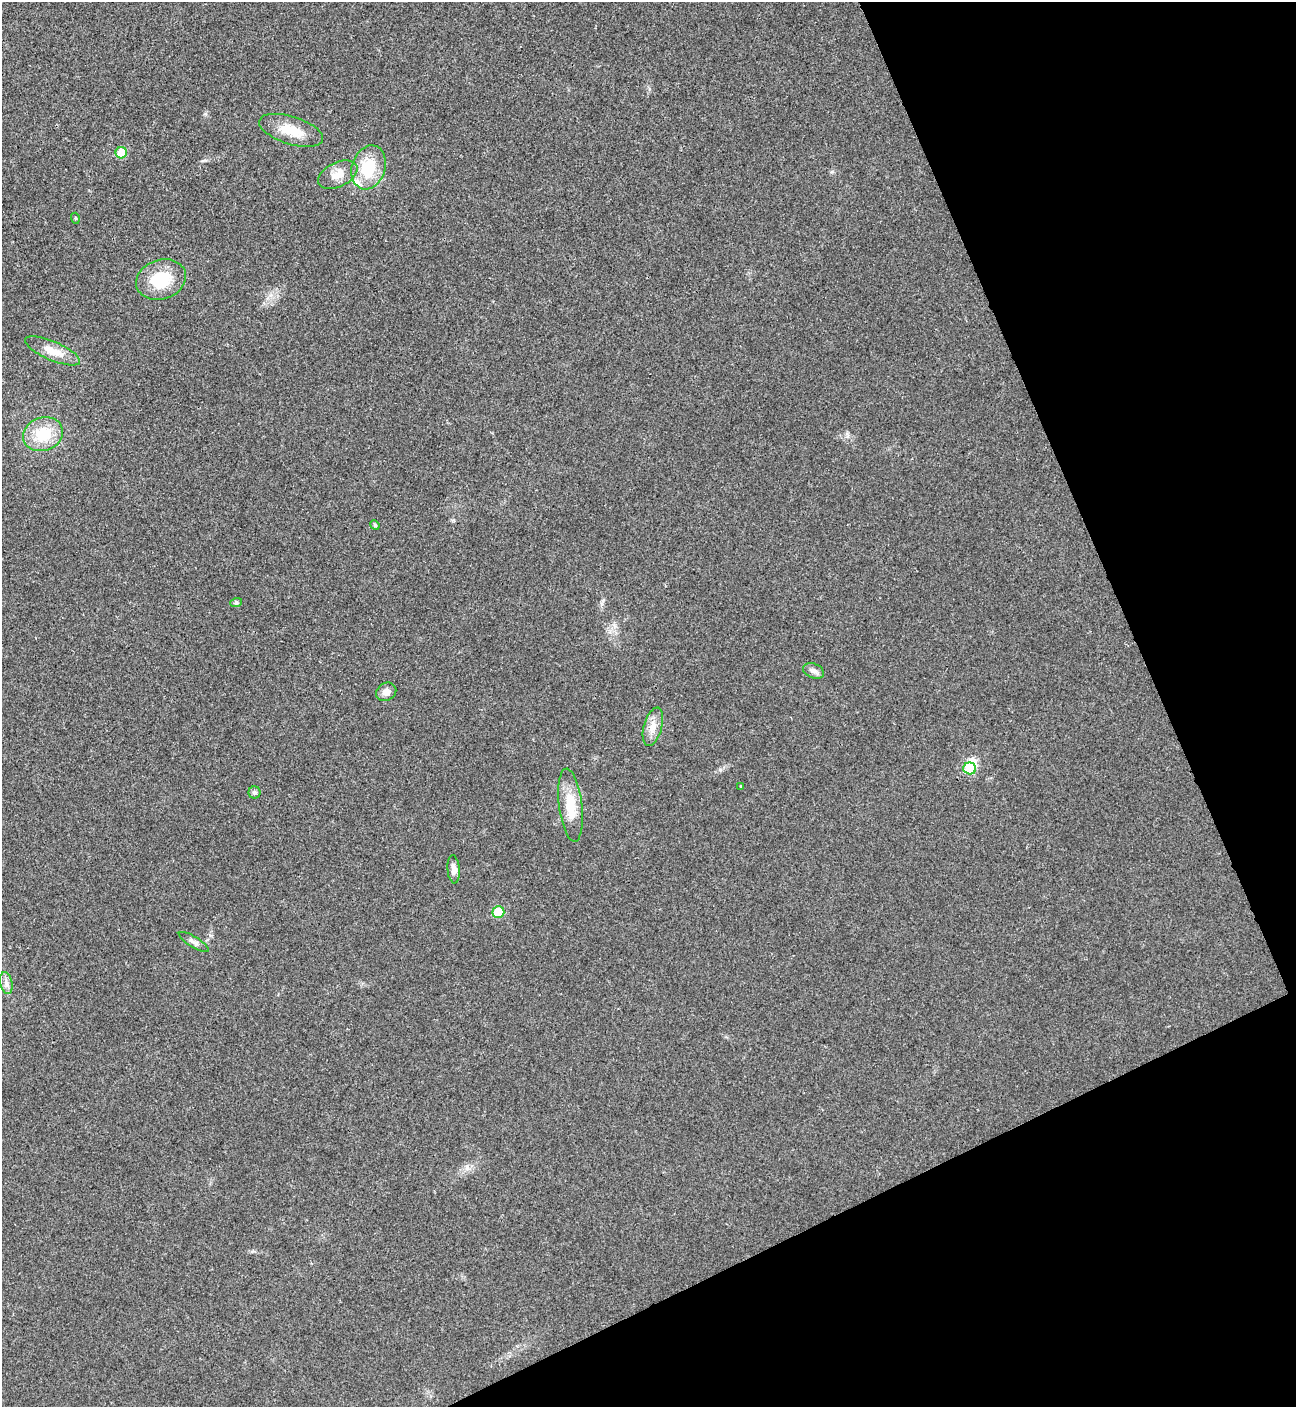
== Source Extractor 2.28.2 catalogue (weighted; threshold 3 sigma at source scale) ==
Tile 12 of 4 x 4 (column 4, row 3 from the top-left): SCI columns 4176-5469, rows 1410-2814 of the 5625 x 5637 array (HDU 1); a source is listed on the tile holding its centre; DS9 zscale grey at full resolution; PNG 1298 x 1409 px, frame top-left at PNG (2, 2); each listed source drawn as its Kron ellipse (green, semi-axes under 4 px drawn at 4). Shown black and unused: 22% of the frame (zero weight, under 3 of 4 exposures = <1% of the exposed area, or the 3 px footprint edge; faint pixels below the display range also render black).
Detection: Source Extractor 2.28.2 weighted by HDU 2 'WHT'; one run over the whole footprint, this tile lists its part. Background 0.0192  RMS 0.0056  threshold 0.0252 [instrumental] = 3 sigma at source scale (4.5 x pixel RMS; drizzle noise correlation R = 1.50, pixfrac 1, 0.05/0.05 arcsec/px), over >= 5 px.
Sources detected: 23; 1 inside a brighter object's white glare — neither listed nor drawn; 1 inside a brighter listed object's ellipse — not listed separately; the other 21 listed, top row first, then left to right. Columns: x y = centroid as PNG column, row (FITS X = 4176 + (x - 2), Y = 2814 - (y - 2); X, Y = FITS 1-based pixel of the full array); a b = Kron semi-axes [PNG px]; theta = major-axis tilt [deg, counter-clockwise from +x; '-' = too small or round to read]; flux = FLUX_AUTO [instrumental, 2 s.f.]
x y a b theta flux
291 130 33 14 -17 13
121 153 6 5 - 14
369 167 22 16 72 23
338 175 21 12 26 7.3
75 218 5 3 - 0.56
161 280 25 19 18 22
53 351 30 9 -23 8.9
43 434 20 16 19 18
375 525 5 4 - 0.67
236 603 6 4 19 0.81
813 671 11 7 -20 2.4
386 692 10 9 - 3.5
653 727 19 9 74 5.7
970 768 6 6 - 18
741 786 3 3 - 0.51
254 793 6 6 - 1.2
570 805 37 11 -83 14
454 869 14 6 -85 2.9
498 912 6 5 - 19
194 942 17 5 -31 2.5
6 983 11 6 -77 2.4
Unlisted compact peaks at least as high as the median listed source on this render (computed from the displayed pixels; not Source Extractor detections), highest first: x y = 720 770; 832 172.